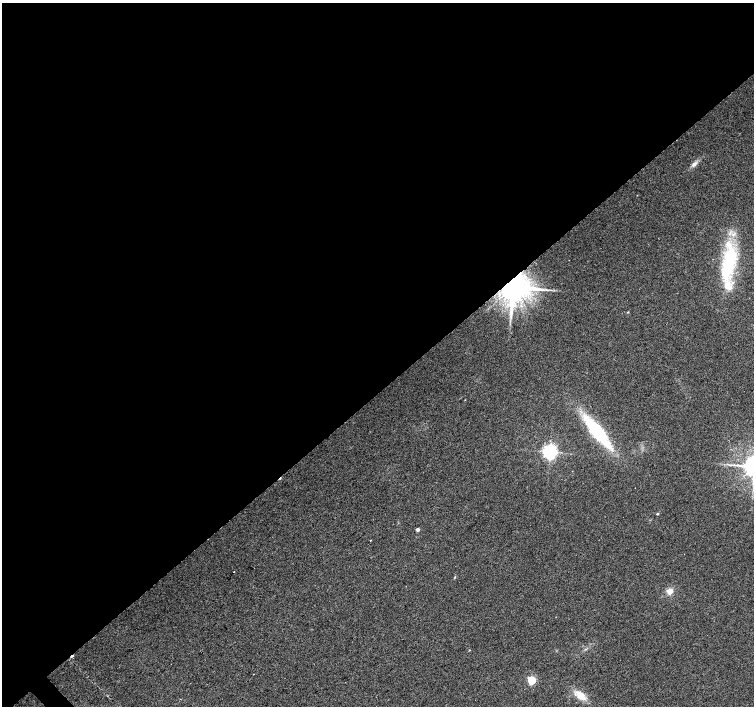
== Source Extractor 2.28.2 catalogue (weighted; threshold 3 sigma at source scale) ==
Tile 2 of 4 x 4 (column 2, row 1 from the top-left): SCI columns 1507-3010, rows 4435-5841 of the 6018 x 5989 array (HDU 1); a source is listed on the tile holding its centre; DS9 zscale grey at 2 x 2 block average (1 PNG px = mean of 2 x 2 image px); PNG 756 x 708 px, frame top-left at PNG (2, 3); no overlay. Shown black and unused: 56% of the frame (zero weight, under 2 of 3 exposures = <1% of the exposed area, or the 3 px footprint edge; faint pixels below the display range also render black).
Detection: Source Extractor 2.28.2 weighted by HDU 2 'WHT'; one run over the whole footprint, this tile lists its part. Background 0.0386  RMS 0.0086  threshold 0.0389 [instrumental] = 3 sigma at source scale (4.5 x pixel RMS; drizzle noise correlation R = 1.50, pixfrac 1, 0.0396/0.0396 arcsec/px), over >= 5 px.
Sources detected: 19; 2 cosmic-ray / hot-pixel residue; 1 long thin detection or spike segment (spike, bleed or trail) — not listed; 1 inside a brighter listed object's ellipse — not listed separately; the other 15 listed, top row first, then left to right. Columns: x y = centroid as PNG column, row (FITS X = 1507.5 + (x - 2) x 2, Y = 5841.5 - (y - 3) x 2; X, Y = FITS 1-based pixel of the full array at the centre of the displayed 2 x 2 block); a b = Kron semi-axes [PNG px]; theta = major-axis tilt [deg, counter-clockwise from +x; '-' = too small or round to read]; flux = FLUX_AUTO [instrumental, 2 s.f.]
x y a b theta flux
694 164 8 4 35 7.5
728 263 49 16 77 150
513 287 7 6 - 6100
628 312 3 2 - 1.3
465 400 2 2 - 0.59
597 431 37 10 -51 170
550 452 4 4 - 800
657 514 2 2 - 3
417 529 2 2 - 9.3
370 540 2 2 - 1.4
234 572 2 2 - 1.2
455 577 3 2 - 1.2
669 591 7 6 - 14
532 680 3 3 - 150
581 695 14 7 -39 26
Overlapping masked pixels (flux is a lower limit): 1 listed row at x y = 513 287
Diffuse or blended objects may show on this block-average render without a row.